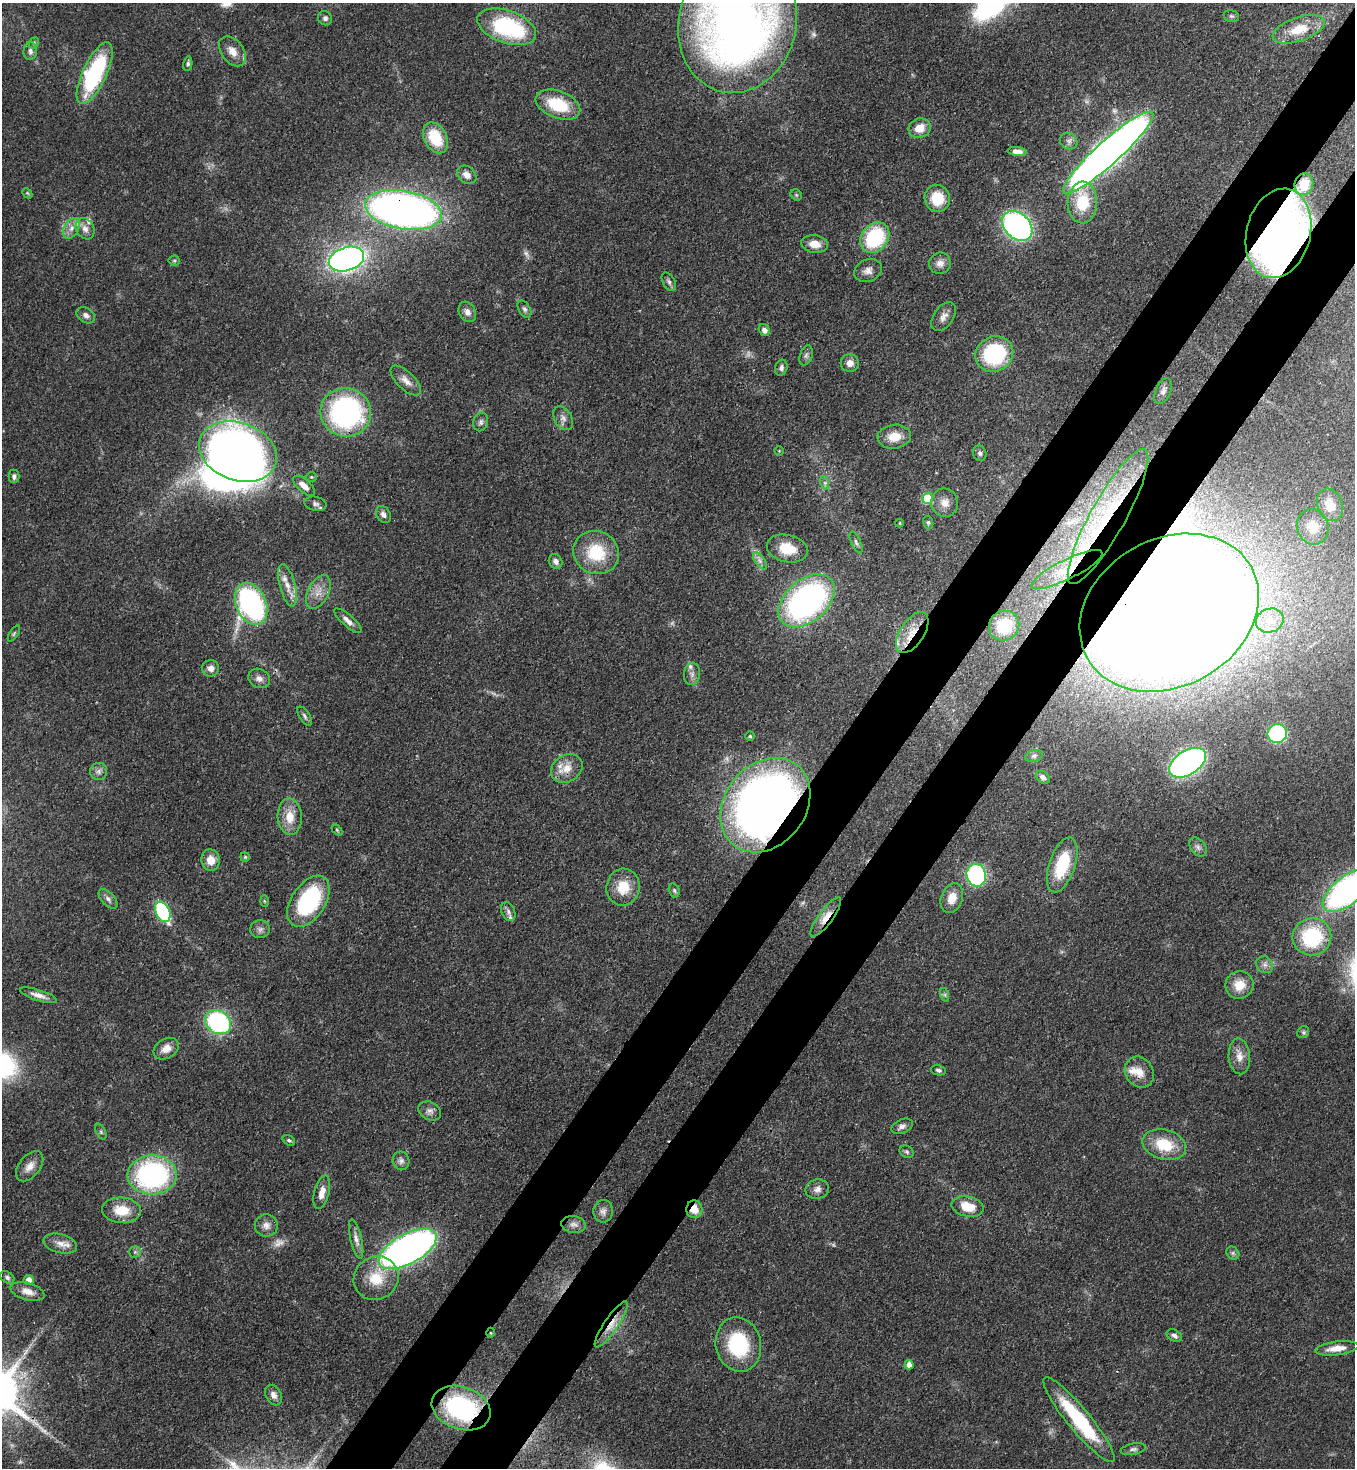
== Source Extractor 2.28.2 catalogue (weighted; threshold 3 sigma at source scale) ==
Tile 10 of 4 x 4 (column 2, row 3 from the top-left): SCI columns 1583-2935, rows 1525-2990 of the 6014 x 5992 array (HDU 1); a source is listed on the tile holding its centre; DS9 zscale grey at full resolution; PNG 1357 x 1470 px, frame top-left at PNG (2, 3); each listed source drawn as its Kron ellipse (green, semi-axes under 4 px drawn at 4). Shown black and unused: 9% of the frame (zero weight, under 3 of 4 exposures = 7% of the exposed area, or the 3 px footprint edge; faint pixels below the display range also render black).
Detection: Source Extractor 2.28.2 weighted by HDU 2 'WHT'; one run over the whole footprint, this tile lists its part. Background 0.0809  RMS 0.0037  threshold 0.0168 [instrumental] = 3 sigma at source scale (4.5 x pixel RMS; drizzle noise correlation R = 1.50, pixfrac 1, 0.05/0.05 arcsec/px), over >= 5 px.
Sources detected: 172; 5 too faint to see at this stretch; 1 inside a brighter object's white glare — neither listed nor drawn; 8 inside a brighter listed object's ellipse — not listed separately; the other 158 listed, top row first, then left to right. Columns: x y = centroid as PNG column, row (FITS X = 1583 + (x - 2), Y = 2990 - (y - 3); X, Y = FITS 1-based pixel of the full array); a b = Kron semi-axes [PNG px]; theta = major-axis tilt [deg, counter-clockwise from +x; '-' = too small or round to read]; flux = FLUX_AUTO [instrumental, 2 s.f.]
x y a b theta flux
1231 16 8 5 -14 0.75
325 18 7 7 - 1.3
737 23 70 59 77 320
507 27 30 16 -19 42
1299 29 27 12 19 8.6
34 43 6 4 49 0.56
30 51 9 7 86 1.6
232 51 17 11 -52 4.2
188 64 7 4 80 0.83
95 73 33 12 65 45
558 105 23 13 -21 17
920 128 11 9 21 5.8
435 138 16 11 -62 15
1069 141 9 7 -33 1.5
1017 152 9 4 -7 2.3
1108 153 59 12 42 400
467 175 10 8 -40 2.8
1304 184 11 9 75 4
27 193 6 4 -45 0.5
796 195 6 5 - 0.53
937 198 13 12 - 11
1082 202 21 14 88 15
403 210 39 19 -10 250
1017 226 17 12 -44 110
71 228 11 7 59 2.5
85 229 11 9 -59 2.5
1278 233 45 32 75 270
875 238 16 13 53 30
815 244 13 9 -8 4.4
346 259 18 11 17 160
174 261 5 5 - 0.57
940 263 11 10 - 2.6
868 271 14 11 22 2.7
669 282 10 6 -61 1.2
524 309 9 5 -58 1.1
467 312 11 8 -60 2.2
86 315 10 7 -33 1.6
943 317 16 9 56 2.8
764 330 6 5 - 1.6
994 354 19 17 29 35
806 355 10 6 72 1.2
850 363 9 9 - 3
781 368 8 6 73 1.2
406 380 19 8 -44 3.2
1163 391 14 7 65 1.8
346 412 25 24 - 79
563 418 13 8 -59 2.1
481 422 9 7 76 1.4
894 437 17 12 7 6.3
238 451 40 29 -20 280
779 451 4 4 - 0.39
980 453 8 6 -73 1.1
14 476 7 5 90 1.2
311 477 6 5 - 0.52
825 483 7 4 -72 0.79
304 486 13 6 -41 3.2
927 498 5 5 - 16
945 503 14 13 - 3.8
315 504 11 7 -12 1.5
1330 505 17 12 -70 7.6
383 514 9 6 -58 1.7
1108 517 76 17 61 40
928 522 7 5 -76 0.67
900 523 4 3 - 0.3
1313 527 18 15 -72 7.9
856 542 12 4 -66 0.95
787 549 21 13 -14 9.3
596 553 23 21 -26 17
556 561 7 6 - 1.8
760 561 10 5 -55 1.4
1067 569 39 9 26 9.1
287 585 22 8 -75 4.4
318 592 18 10 63 4.5
807 601 32 21 41 110
251 604 22 15 -67 88
1169 613 94 74 29 1600
348 621 17 6 -41 2.3
1270 621 14 12 21 5.1
1004 626 16 14 38 14
14 633 9 3 56 0.6
912 633 23 12 57 8
211 668 8 8 - 2.3
692 674 11 8 80 2
259 678 11 9 -25 2.1
304 716 11 5 -57 1.1
1277 734 10 9 - 41
750 736 4 4 - 0.55
1034 756 9 5 18 1.1
1188 763 20 12 32 130
567 768 17 13 33 5.7
99 771 8 8 - 1.6
1043 777 8 5 -40 1.8
765 805 51 40 51 330
290 817 18 12 -87 6.7
337 830 6 4 -46 0.46
1198 847 10 7 -53 1.6
245 857 4 4 - 0.51
211 860 10 9 - 4.7
1062 865 28 13 72 18
976 875 11 9 -78 54
623 887 18 16 77 9.5
674 890 7 5 -73 0.7
1348 890 30 14 38 140
952 898 15 10 69 4.9
108 899 12 6 -45 1.5
264 901 5 3 - 0.41
308 901 28 17 57 40
163 912 10 7 -63 40
508 912 10 6 -67 1.4
826 917 24 7 54 5.1
260 929 10 9 - 1.7
1312 937 19 18 - 29
1265 965 9 8 - 1.7
1239 985 14 13 - 6.5
38 995 19 5 -18 2.7
945 995 7 4 -72 0.74
218 1022 14 11 -34 57
1303 1032 6 5 - 0.7
166 1049 13 10 30 4
1239 1056 18 10 -85 3.8
938 1070 7 5 -12 1
1139 1072 16 13 -59 4.7
430 1111 12 9 -27 1.9
902 1126 11 7 24 1.6
101 1132 8 4 -63 0.78
289 1140 7 4 -35 0.74
1164 1145 22 15 -14 13
907 1152 7 6 - 0.79
401 1161 9 8 - 1.5
30 1166 17 10 51 3.6
152 1175 25 19 1 76
817 1189 12 9 11 2.2
322 1192 17 7 75 3.5
968 1207 16 10 -12 8.3
694 1209 9 8 - 4.9
121 1210 19 12 -4 9.2
603 1211 11 9 86 2
266 1225 11 11 - 2.7
574 1225 12 8 -7 2.1
356 1239 20 5 -77 2.3
60 1244 17 9 -15 3.5
408 1249 32 15 29 200
135 1252 5 5 - 0.8
1233 1253 7 6 - 0.89
7 1277 8 5 -34 0.96
376 1278 23 21 35 11
29 1280 5 5 - 3.7
27 1291 17 8 -15 3.8
611 1324 27 7 56 5.8
491 1333 5 3 - 0.37
1174 1336 8 5 -27 1.3
738 1345 27 22 -78 28
1337 1348 22 6 7 5.1
909 1365 5 4 - 2.4
273 1395 11 7 -59 2.1
461 1408 30 21 -19 49
1079 1420 54 11 -50 32
1133 1449 13 5 11 1.3
Overlapping masked pixels (flux is a lower limit): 13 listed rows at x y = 1304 184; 403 210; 1278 233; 1108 517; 1067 569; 1169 613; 912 633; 765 805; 826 917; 694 1209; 611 1324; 491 1333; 461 1408
Isophote crosses this tile's border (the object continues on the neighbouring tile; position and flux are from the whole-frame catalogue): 2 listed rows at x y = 737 23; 1348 890